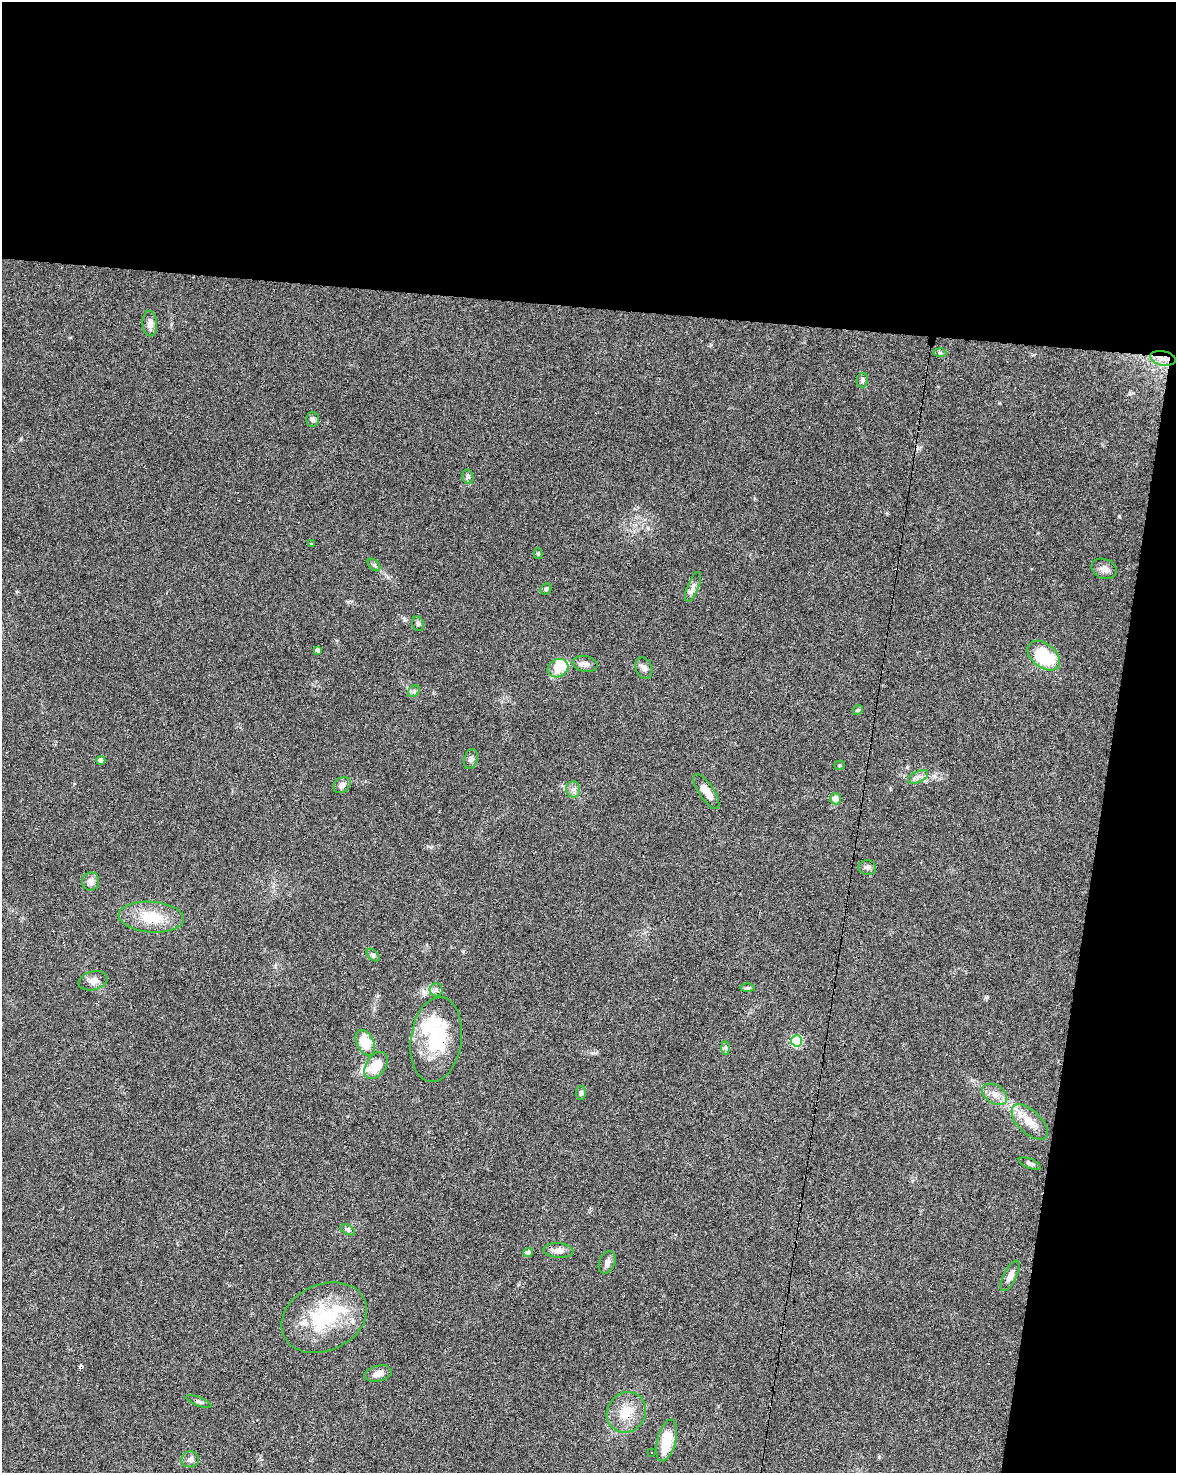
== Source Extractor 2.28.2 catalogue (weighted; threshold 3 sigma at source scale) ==
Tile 4 of 4 x 3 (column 4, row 1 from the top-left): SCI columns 3527-4700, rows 3224-4694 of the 4700 x 4920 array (HDU 1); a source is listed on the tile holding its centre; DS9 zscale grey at full resolution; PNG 1178 x 1475 px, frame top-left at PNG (2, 2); each listed source drawn as its Kron ellipse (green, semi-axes under 4 px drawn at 4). Shown black and unused: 27% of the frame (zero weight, under 3 of 6 exposures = <1% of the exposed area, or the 3 px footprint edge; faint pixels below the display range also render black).
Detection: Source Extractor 2.28.2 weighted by HDU 2 'WHT'; one run over the whole footprint, this tile lists its part. Background 0.0445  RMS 0.0036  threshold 0.0148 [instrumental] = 3 sigma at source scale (4.09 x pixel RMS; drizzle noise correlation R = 1.36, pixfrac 0.8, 0.0396/0.0396 arcsec/px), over >= 5 px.
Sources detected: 70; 2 inside a brighter object's white glare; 5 cosmic-ray / hot-pixel residue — neither listed nor drawn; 7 inside a brighter listed object's ellipse — not listed separately; the other 56 listed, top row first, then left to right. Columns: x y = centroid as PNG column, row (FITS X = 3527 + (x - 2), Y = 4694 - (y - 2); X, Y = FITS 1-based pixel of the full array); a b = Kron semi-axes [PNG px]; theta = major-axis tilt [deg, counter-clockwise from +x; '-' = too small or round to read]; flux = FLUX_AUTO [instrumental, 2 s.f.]
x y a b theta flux
150 324 12 7 -87 2.1
940 353 6 4 -3 0.49
1163 358 13 7 -12 2.7
862 380 7 5 76 0.83
313 419 7 6 - 0.91
468 477 7 5 -74 0.75
311 543 3 3 - 0.74
538 554 5 4 - 0.48
374 565 7 4 -45 0.69
1104 569 13 9 -21 2
693 587 16 5 68 1.6
546 589 6 5 - 0.46
418 624 7 5 -75 0.77
317 650 4 4 - 0.85
1044 656 18 12 -39 19
585 664 12 8 -12 1.7
558 668 10 9 - 5.2
644 668 11 8 -66 1.5
414 691 6 5 - 0.66
858 710 5 4 - 0.44
471 759 10 6 73 1.1
101 760 4 4 - 2.4
839 765 5 4 - 0.4
918 777 11 5 24 1.4
342 785 9 7 38 1.7
573 789 8 7 - 1.2
706 791 20 7 -56 3.7
835 799 5 5 - 4.9
867 867 9 7 -9 1
91 881 9 8 - 2.1
151 917 33 15 -5 11
373 955 7 4 -46 0.63
93 981 15 9 16 2.1
747 988 7 4 0 0.51
436 990 6 6 - 0.91
436 1039 43 25 82 21
796 1041 6 5 - 24
365 1043 14 8 -64 8.8
726 1048 7 4 -90 0.65
376 1065 15 9 55 7.2
581 1093 7 5 -88 0.69
995 1094 14 9 -34 2.7
1030 1122 22 11 -43 5.5
1030 1163 11 5 -22 0.96
348 1230 8 4 -31 0.76
558 1250 15 7 -4 2.3
528 1253 4 4 - 1.3
607 1262 12 8 66 1.7
1010 1276 17 6 63 2.2
324 1318 44 33 24 25
378 1373 14 8 14 2.4
199 1401 13 4 -21 0.86
626 1412 21 19 54 8.1
667 1440 21 9 76 11
651 1453 2 2 - 0.29
190 1459 9 8 - 1.3
Overlapping masked pixels (flux is a lower limit): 4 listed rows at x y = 1163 358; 436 1039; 626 1412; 667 1440